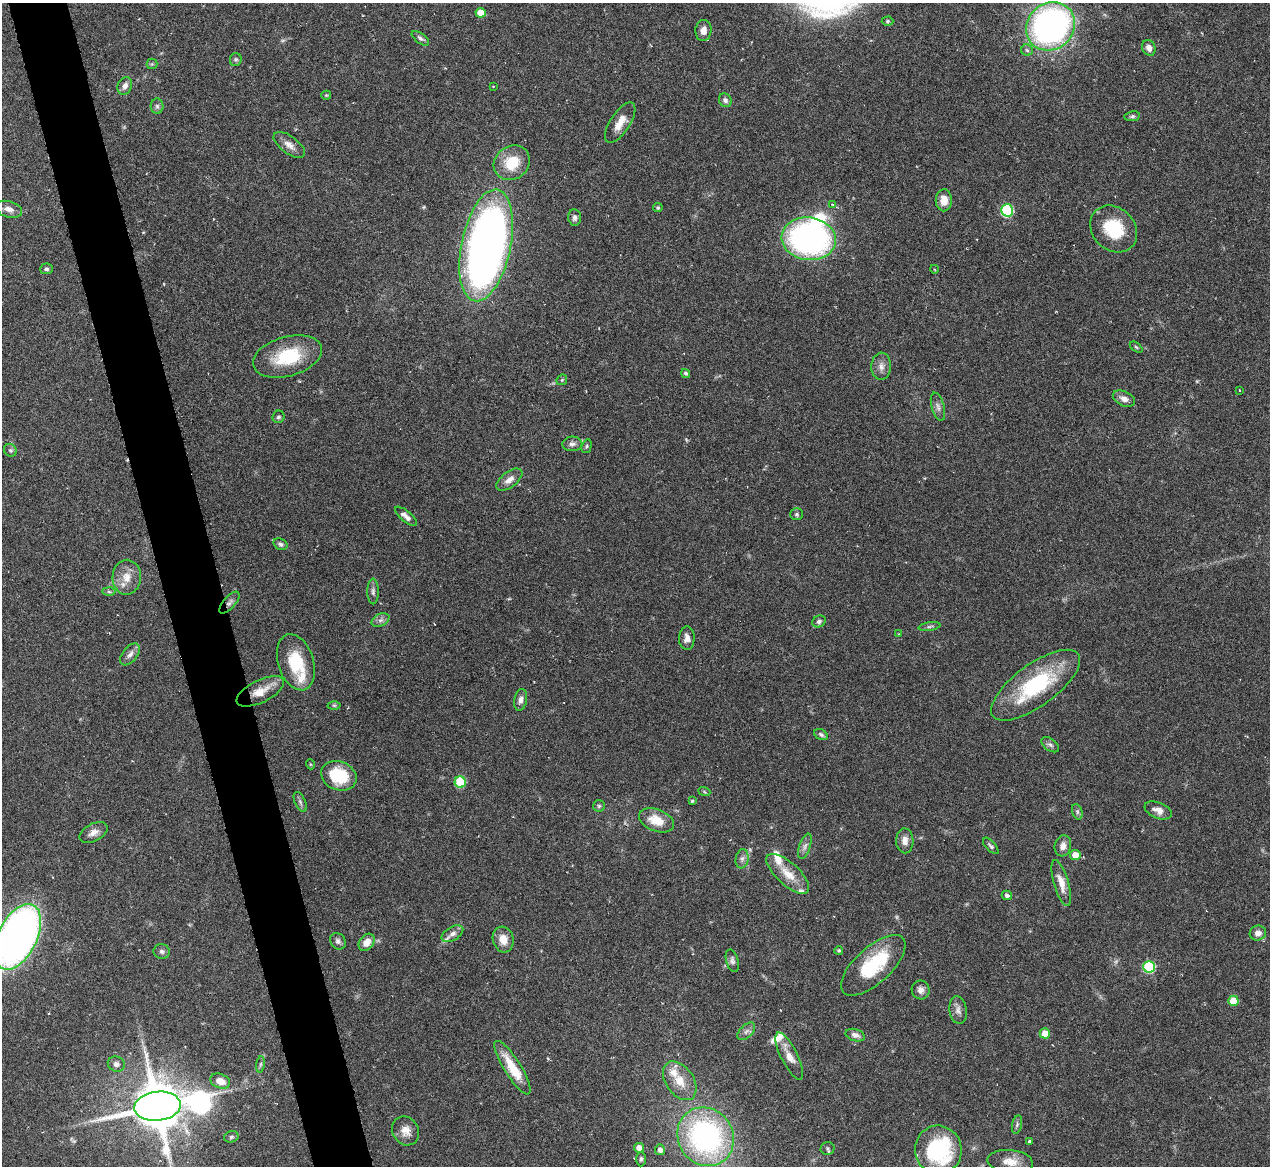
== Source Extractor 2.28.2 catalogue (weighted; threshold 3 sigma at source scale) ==
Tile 11 of 4 x 4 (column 3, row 3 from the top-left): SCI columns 3019-4286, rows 2072-3235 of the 5705 x 5824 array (HDU 1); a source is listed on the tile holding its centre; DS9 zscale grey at full resolution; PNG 1272 x 1168 px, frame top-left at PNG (2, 3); each listed source drawn as its Kron ellipse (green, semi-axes under 4 px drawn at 4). Shown black and unused: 5% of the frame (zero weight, under 3 of 6 exposures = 23% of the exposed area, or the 3 px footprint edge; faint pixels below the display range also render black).
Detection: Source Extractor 2.28.2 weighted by HDU 2 'WHT'; one run over the whole footprint, this tile lists its part. Background 0.0845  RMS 0.0046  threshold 0.0187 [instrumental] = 3 sigma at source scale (4.09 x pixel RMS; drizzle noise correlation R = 1.36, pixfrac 0.8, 0.05/0.05 arcsec/px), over >= 5 px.
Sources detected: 129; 2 too faint to see at this stretch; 2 inside a brighter object's white glare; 1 cosmic-ray / hot-pixel residue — neither listed nor drawn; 7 inside a brighter listed object's ellipse — not listed separately; the other 117 listed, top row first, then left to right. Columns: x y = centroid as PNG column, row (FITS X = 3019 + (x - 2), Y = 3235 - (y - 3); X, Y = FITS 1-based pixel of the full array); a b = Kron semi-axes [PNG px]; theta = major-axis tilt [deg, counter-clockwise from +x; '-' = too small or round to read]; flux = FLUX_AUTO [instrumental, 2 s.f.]
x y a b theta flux
480 13 5 4 - 5
887 21 6 4 2 0.65
1051 26 26 23 45 150
703 30 10 8 84 3.3
420 38 10 5 -36 1.2
1149 48 8 6 -64 2.4
1027 50 6 5 - 0.94
236 60 6 6 - 0.79
152 64 5 5 - 0.68
125 86 9 7 63 2.2
493 86 4 2 - 0.27
326 95 5 4 - 0.49
725 100 7 6 - 1.3
157 106 8 6 -89 1.1
1132 116 8 5 8 0.89
620 123 23 10 57 5.7
289 145 18 8 -37 3.5
512 163 19 16 34 12
944 200 11 8 -89 4.9
832 204 3 2 - 0.41
658 208 5 4 - 0.62
9 209 13 8 -16 2.9
1007 210 6 6 - 37
575 218 8 6 -84 1.6
1114 229 25 21 -45 18
809 239 27 21 -8 120
486 245 57 24 78 340
46 269 6 5 - 0.92
934 269 4 3 - 0.36
1136 347 7 3 -36 0.59
288 356 35 19 16 23
881 366 14 10 87 2.9
686 373 5 4 - 1.1
562 380 6 5 - 0.6
1239 390 2 2 - 0.3
1124 399 12 7 -26 2.6
938 407 14 6 -74 1.9
278 417 6 6 - 0.93
572 444 10 7 3 1.6
587 446 7 5 74 0.69
10 450 7 6 - 0.93
509 480 15 7 38 3.2
797 514 6 6 - 0.83
406 516 14 5 -40 2.3
280 544 7 5 -29 1.4
127 577 17 14 87 6.4
109 591 6 4 -2 0.76
373 591 13 6 -90 1.5
229 603 13 6 48 1.7
380 620 9 6 26 1.7
819 621 7 5 25 1.2
930 626 11 4 9 0.98
899 634 4 2 - 0.33
687 638 11 8 89 2.5
130 654 13 7 52 2.3
296 662 29 17 -72 18
1036 685 53 21 36 39
260 691 26 11 26 7.4
521 700 11 6 79 1.9
334 705 6 4 -1 0.68
821 735 7 5 -28 0.98
1050 745 10 6 -36 1.3
310 764 5 3 - 0.45
339 776 18 14 -21 18
460 782 5 5 - 20
704 791 6 4 -21 0.5
692 801 3 3 - 0.64
300 802 10 5 -66 1.2
599 806 6 5 - 0.77
1158 810 14 8 -22 3.3
1077 812 8 5 -71 1
657 820 18 11 -21 7.8
93 832 15 8 28 3
905 841 12 8 -87 3.1
805 846 13 5 72 1.9
991 846 10 4 -47 1
1063 846 10 8 75 2.6
1075 855 5 5 - 5.5
742 859 9 6 80 1.6
788 874 27 11 -42 7.9
1061 883 24 7 -74 4.9
1007 895 5 4 - 1.2
1258 933 8 7 - 2.5
452 934 12 6 31 2.2
17 937 35 19 63 250
503 939 13 10 -74 5.4
338 941 9 7 -51 1.6
367 942 9 7 51 4.1
839 950 4 4 - 0.61
162 951 8 7 - 1.3
732 961 11 6 -74 1.5
873 965 40 18 42 27
1149 967 6 6 - 34
921 990 9 9 - 2.3
1233 1001 5 5 - 7.9
958 1010 14 9 -81 2.4
746 1031 11 6 45 1.7
1045 1033 5 5 - 5.4
855 1035 10 6 -17 1.9
789 1056 26 8 -64 5.6
116 1064 8 7 - 1.9
260 1064 8 4 81 0.74
512 1068 31 8 -58 12
220 1081 10 7 -21 5.1
680 1081 21 14 -55 8.1
158 1106 23 14 6 2300
1017 1124 9 5 79 0.99
406 1131 15 13 -57 4.1
231 1137 7 5 16 0.99
706 1137 30 27 -57 98
1029 1141 3 3 - 0.67
639 1148 5 5 - 2.8
827 1148 7 6 - 0.94
660 1150 5 5 - 2
938 1150 24 23 - 44
641 1159 7 4 89 0.82
1010 1162 23 11 -6 6.1
Overlapping masked pixels (flux is a lower limit): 1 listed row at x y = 229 603
Isophote crosses this tile's border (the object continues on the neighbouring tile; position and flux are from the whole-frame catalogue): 1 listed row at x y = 17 937